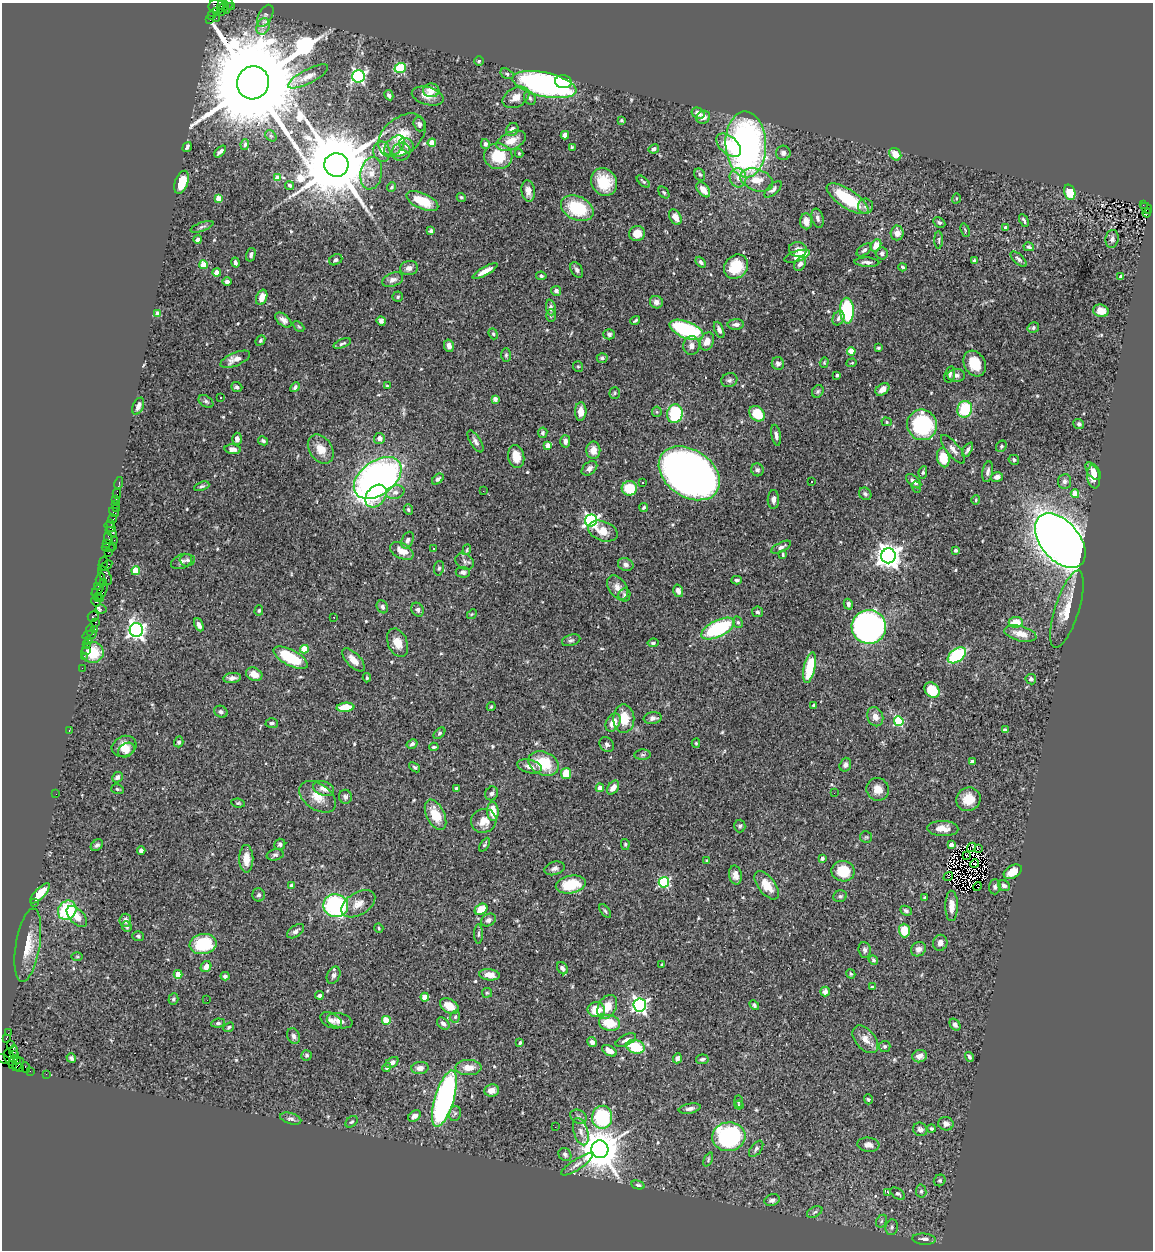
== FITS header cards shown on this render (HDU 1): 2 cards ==
NAXIS1  =                 1151
NAXIS2  =                 1248

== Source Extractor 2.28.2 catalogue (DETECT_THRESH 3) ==
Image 1151 x 1248 px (HDU 1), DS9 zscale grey, 1 PNG px = 1 image px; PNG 1155 x 1252 px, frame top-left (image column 1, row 1248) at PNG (2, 3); each listed source drawn as its Kron ellipse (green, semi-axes under 4 px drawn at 4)
Background 0.717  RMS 0.037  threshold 0.11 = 3 sigma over >= 5 px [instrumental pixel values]
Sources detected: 567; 3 with non-positive FLUX_AUTO (blend fragments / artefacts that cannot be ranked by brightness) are neither listed nor drawn; of the other 564, the 500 brightest by FLUX_AUTO listed and drawn (64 fainter detections omitted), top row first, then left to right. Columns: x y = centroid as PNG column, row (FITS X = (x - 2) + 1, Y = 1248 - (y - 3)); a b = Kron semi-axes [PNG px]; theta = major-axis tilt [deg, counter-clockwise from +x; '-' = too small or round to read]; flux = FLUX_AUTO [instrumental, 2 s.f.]
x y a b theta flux
222 5 5 3 - 95
228 5 8 4 77 120
217 6 8 6 -9 260
232 6 3 2 - 23
223 8 8 3 61 170
216 11 3 3 - 230
211 16 3 3 - 13
265 16 12 6 62 8.9
216 18 2 2 - 13
210 19 3 2 - 420
263 26 8 6 69 13
479 61 5 5 - 3.3
400 68 6 5 - 190
507 74 7 4 -31 4.5
308 76 22 7 27 24
358 76 6 6 - 460
563 82 8 6 -6 40
253 83 17 16 - 88000
544 85 33 12 -12 670
431 90 8 7 - 30
389 95 5 4 - 6.7
428 96 16 8 -15 23
516 97 14 9 28 22
530 98 7 5 -62 5.6
698 113 7 5 -30 19
703 117 7 6 - 13
621 120 4 3 - 3.2
419 124 7 5 -71 7.6
512 130 7 5 57 11
402 135 27 18 39 70
565 135 4 4 - 27
271 136 6 5 - 4.4
511 141 15 8 23 35
432 143 4 4 - 46
245 144 5 4 - 6.4
485 144 5 4 - 6.5
746 144 33 20 -88 900
406 145 8 6 -43 12
729 145 15 8 -42 61
395 146 12 7 45 16
187 147 5 3 - 5.4
572 147 3 3 - 2.9
654 149 5 4 - 6.2
220 152 7 3 44 6.4
382 152 10 8 -80 28
401 152 9 8 - 19
519 153 4 3 - 3.3
783 153 7 7 - 8.2
895 154 7 5 -47 28
498 156 14 13 - 73
336 165 12 12 - 34000
371 173 16 11 80 30
700 175 6 5 - 4.4
277 178 4 4 - 41
738 178 9 8 - 17
757 180 17 10 -20 44
182 182 12 6 69 51
604 182 14 12 -57 64
643 182 8 3 -40 4.3
289 185 5 4 - 4.4
392 187 5 4 - 4.1
773 189 11 5 42 8.5
703 190 9 5 -51 23
528 191 11 6 -82 17
664 192 6 4 -50 3.9
1070 192 8 5 -73 51
461 197 5 4 - 4
219 198 4 4 - 47
956 198 5 3 - 2.8
847 199 24 9 -33 130
422 201 17 7 -23 76
1143 205 3 2 - 63
866 206 7 7 - 10
577 208 17 11 -26 130
1146 208 6 5 - 140
1147 213 4 2 - 43
675 217 8 5 -62 22
818 218 10 5 -76 8.9
1024 220 7 3 -64 5.1
806 221 8 6 -84 21
939 222 6 4 -29 4.9
202 227 12 4 19 6.4
1005 228 4 3 - 5.2
965 230 7 4 -72 2.9
431 231 4 4 - 8.7
897 233 7 6 - 16
637 234 8 7 - 29
197 239 4 4 - 8
1112 239 9 6 80 9.3
939 240 9 3 90 3.3
876 245 6 5 - 28
1029 247 5 4 - 5.6
798 249 9 7 -9 14
864 250 9 5 36 7.4
882 253 6 6 - 6.6
251 255 7 4 74 7
797 256 13 5 17 52
1019 259 10 5 -42 7.1
336 260 7 5 28 6.4
974 261 4 3 - 5.7
701 262 6 4 -50 6.8
867 262 12 4 -3 9.1
235 263 5 3 - 6.6
800 264 7 5 59 12
204 265 4 4 - 63
736 267 13 11 50 70
903 267 4 3 - 4.1
409 268 9 7 12 14
577 270 8 5 -58 7.6
485 271 14 4 29 21
217 273 4 4 - 35
541 276 5 4 - 4.9
1121 277 4 3 - 8.7
393 280 11 6 22 12
227 282 4 4 - 6.5
556 291 5 5 - 8
262 297 8 5 69 25
398 297 5 5 - 4.3
656 302 6 6 - 12
551 307 8 5 -84 8.7
847 311 13 7 -88 210
1101 311 8 6 -14 21
158 314 4 4 - 35
551 315 6 5 - 3.7
838 318 7 5 66 8.8
283 320 9 5 -40 11
635 320 5 3 - 3.6
381 321 5 4 - 7.1
736 324 8 5 1 8.4
299 326 6 4 -45 3.1
1033 328 6 5 - 5.6
686 330 18 8 -21 230
719 330 9 4 -68 7.9
493 334 5 4 - 3.7
609 334 6 5 - 6.1
260 340 5 4 - 4.1
707 341 9 6 69 21
342 343 9 3 21 5.1
449 346 6 5 - 12
692 346 9 8 - 13
878 348 4 3 - 3.3
851 351 4 4 - 68
506 355 7 5 89 4.4
602 358 5 4 - 4.3
235 359 16 6 23 23
824 362 5 4 - 2.9
778 363 6 6 - 8.5
852 363 5 4 - 2.9
975 363 13 10 -61 53
578 366 5 5 - 3.3
950 374 8 5 73 6.7
837 375 3 3 - 4.3
956 375 9 6 1 10
729 380 8 7 - 7.3
387 386 3 3 - 3
237 387 6 4 -20 5.9
295 387 5 4 - 6.2
882 389 8 5 38 18
818 391 7 5 57 4.7
615 393 6 5 - 3.6
221 397 3 3 - 14
495 399 3 3 - 18
206 401 8 5 -36 5.3
138 406 9 5 65 12
965 409 8 7 - 110
581 411 9 5 89 21
657 412 5 5 - 3
675 414 9 8 - 140
757 414 8 6 -44 74
887 422 5 4 - 3.7
1079 424 5 5 - 5.4
922 425 15 15 - 240
543 433 5 4 - 5.4
776 435 10 4 -80 9.2
379 438 5 5 - 15
237 439 6 5 - 13
263 441 5 3 - 4.1
475 441 12 5 -58 9.4
565 441 6 5 - 9.7
548 445 4 4 - 24
1001 446 6 5 - 3.9
233 449 8 4 -5 13
321 449 16 11 -55 36
953 449 18 6 -51 15
593 450 9 7 90 21
967 450 8 4 61 7.7
516 456 12 8 -78 38
943 458 9 6 -79 66
1014 460 5 4 - 4.8
589 468 9 6 39 10
757 470 6 6 - 7
1093 471 10 5 -52 14
923 472 6 4 80 4.5
988 472 10 5 80 8.4
689 473 33 23 -34 1800
997 477 6 5 - 9.6
1094 477 11 6 -82 32
378 478 27 17 37 1300
438 479 6 4 40 6.8
812 481 3 2 - 3.1
914 481 9 5 -41 12
1065 481 7 6 - 8.4
119 483 6 3 75 19
643 483 3 3 - 3.8
202 486 8 4 21 5
916 487 6 4 -69 3.7
629 488 7 7 - 67
483 491 2 2 - 2.9
395 492 9 6 16 12
117 493 5 2 - 27
865 494 7 5 -42 5.8
1075 494 4 4 - 55
376 496 13 9 50 47
116 499 2 2 - 8
773 499 9 5 89 10
976 500 4 4 - 2.8
115 504 4 3 - 50
644 508 4 3 - 4.1
116 509 3 2 - 4.3
408 510 5 4 - 3.8
114 512 5 3 - 25
113 519 4 3 - 68
591 520 6 6 - 660
111 523 2 2 - 24
110 527 6 3 -36 52
603 531 15 9 -20 29
111 532 6 3 -37 100
108 538 6 3 -79 67
114 540 2 2 - 25
407 540 9 5 67 7.5
1060 541 32 19 -50 3600
107 543 3 2 - 27
113 547 3 2 - 46
781 547 11 4 27 8.5
108 548 6 3 -6 70
433 549 3 2 - 3
467 550 5 4 - 3
955 550 4 3 - 6.5
402 551 12 7 -28 27
108 553 2 2 - 40
783 555 4 2 - 2.9
888 556 7 7 - 2500
187 560 7 6 - 6.4
181 561 11 6 26 8.9
464 562 10 7 -35 8.2
103 564 7 2 77 84
626 564 8 6 -22 8.4
107 566 6 3 35 110
439 568 7 5 79 4.7
136 571 4 4 - 78
463 572 7 5 -5 7.1
105 575 10 5 -61 260
100 579 6 3 75 77
737 580 5 4 - 4.7
103 582 2 2 - 44
98 586 2 2 - 28
617 587 13 8 -56 19
98 590 7 3 44 67
678 591 6 4 -74 13
101 593 9 4 51 250
624 595 7 6 - 6.3
97 597 4 2 - 58
100 599 3 3 - 74
96 602 5 3 - 40
848 604 5 4 - 7.3
382 607 7 5 -60 7.5
101 609 5 4 - 9.8
1067 609 40 12 72 58
259 610 5 4 - 3.3
418 610 7 5 -60 7.4
758 612 5 5 - 6.1
472 614 5 4 - 2.9
93 616 5 5 - 81
334 617 3 2 - 6.4
95 622 3 2 - 75
738 622 6 4 -67 4.2
1016 622 7 5 6 46
199 625 7 4 -64 14
869 627 17 17 - 880
718 628 18 8 26 210
95 629 3 3 - 40
90 630 5 3 - 120
136 630 7 6 - 1000
1020 634 16 7 -14 30
90 635 7 3 13 43
89 640 3 3 - 34
571 640 9 5 17 5.8
397 643 15 9 -67 30
653 643 5 4 - 5
87 644 2 2 - 37
304 649 4 4 - 65
86 650 3 2 - 20
92 652 11 10 - 73
957 655 10 6 36 230
84 656 3 2 - 50
290 658 19 8 -27 120
353 660 14 6 -46 24
810 667 16 5 78 100
82 668 2 2 - 15
254 674 8 6 -25 23
232 678 9 5 8 10
367 678 4 3 - 3.7
1031 679 5 5 - 7.3
932 690 8 6 -49 69
814 705 3 3 - 3.4
345 707 9 4 5 54
491 707 4 3 - 3.4
221 712 7 5 -27 7.6
875 717 10 7 -69 18
653 718 9 5 7 9.1
624 719 14 10 -88 50
899 721 5 5 - 180
613 722 10 6 61 24
272 723 6 5 - 6.7
69 730 3 2 - 78
1005 730 4 4 - 6.7
439 733 7 4 45 4.5
179 742 5 4 - 6
696 743 4 4 - 2.9
412 744 6 4 30 6.3
607 744 8 6 -50 7.6
124 746 13 10 24 29
434 747 5 3 - 3.9
126 750 9 6 31 17
642 755 8 5 5 4.4
972 762 4 3 - 12
544 763 16 11 -24 93
845 765 7 5 72 8.2
529 766 12 6 -14 16
415 767 6 4 -39 4
566 773 5 5 - 46
117 777 6 5 - 8.3
456 788 4 3 - 4.3
600 788 4 4 - 34
613 788 8 5 56 18
117 789 6 5 - 4.2
324 789 11 7 -19 16
878 789 12 11 - 25
492 793 7 6 - 7.5
834 793 2 2 - 3.6
56 794 2 2 - 5
318 797 20 13 -35 37
345 797 7 6 - 6.7
968 799 12 11 - 38
238 803 7 4 -8 4
493 811 9 5 -87 41
436 815 16 9 -63 56
484 821 13 12 - 29
740 826 6 5 - 4.9
943 828 15 7 -3 23
866 837 6 6 - 4.3
280 844 5 5 - 5.9
625 844 5 4 - 3.8
97 845 7 5 37 6
485 845 8 4 59 4.2
951 845 4 3 - 19
972 847 5 3 - 3.4
979 849 3 2 - 5.2
141 851 4 4 - 9.8
275 855 8 5 13 5.7
966 855 3 2 - 3
822 858 4 3 - 8.5
246 859 14 7 -89 31
707 860 4 3 - 3.4
975 864 4 2 - 4
554 868 10 6 16 9.8
843 871 11 10 - 76
1013 872 10 6 30 31
735 875 9 6 -80 16
948 876 5 2 - 6.1
664 882 5 5 - 240
571 885 15 8 11 78
767 885 16 8 -53 41
291 886 4 3 - 18
1004 886 6 5 - 8.1
978 887 4 3 - 13
995 887 7 6 - 5.5
40 893 13 5 46 40
259 895 6 6 - 6.1
840 896 7 5 23 5.3
925 897 3 3 - 2.9
34 902 3 2 - 8.7
358 904 18 11 31 25
336 906 12 11 - 320
952 906 15 6 90 22
481 909 7 5 36 52
67 910 10 8 52 140
605 911 8 4 -53 4.1
906 911 6 4 -25 5
77 916 13 7 -46 29
125 920 6 6 - 13
488 920 8 6 29 10
127 926 5 5 - 5.2
379 928 5 4 - 2.9
904 930 7 5 -88 52
296 931 9 5 36 8.7
478 934 10 4 89 5
138 936 6 4 -19 3.9
940 943 8 7 - 14
203 944 13 10 10 150
28 945 37 12 81 57
918 949 8 7 - 13
865 950 8 6 -83 7.1
77 957 6 4 -1 2.9
873 960 5 4 - 4.8
662 965 3 3 - 4
206 967 6 5 - 15
562 968 6 5 - 7
178 974 4 4 - 48
851 974 5 4 - 3.9
333 975 9 6 65 8.1
490 975 10 5 -6 22
225 976 4 4 - 7.5
872 987 4 3 - 2.8
825 991 5 4 - 13
487 993 5 5 - 3.6
319 995 4 4 - 6.8
425 997 4 4 - 42
173 999 6 5 - 4.4
207 1000 2 2 - 19
640 1005 6 6 - 740
754 1005 6 4 -46 5
449 1006 10 6 -33 32
607 1007 13 9 61 36
596 1010 8 7 - 48
455 1017 6 4 74 4.4
331 1020 11 7 -27 11
386 1020 4 4 - 71
340 1021 13 7 -13 16
218 1023 7 4 7 4.8
609 1023 11 8 -14 61
443 1024 7 5 -44 8
955 1025 6 4 -54 6
229 1027 6 4 40 4.2
8 1033 2 2 - 12
294 1036 8 6 -67 7.7
6 1038 4 3 - 73
865 1039 16 9 -49 25
626 1040 11 5 25 11
592 1042 5 4 - 9.7
520 1043 4 2 - 3.8
10 1045 3 2 - 25
885 1046 6 5 - 4.1
636 1047 9 6 -18 92
609 1051 8 4 -32 26
14 1052 7 4 -88 190
15 1055 4 3 - 81
307 1055 5 5 - 4.4
920 1056 7 6 - 13
969 1057 5 3 - 4.8
10 1058 8 5 -68 160
71 1058 5 4 - 6.7
677 1058 5 4 - 8.1
4 1059 7 4 -24 42
702 1059 6 5 - 5.7
15 1060 5 3 - 140
392 1062 7 5 35 12
18 1064 7 3 55 110
12 1065 3 2 - 27
25 1067 5 3 - 110
20 1068 4 3 - 59
387 1068 4 4 - 5.2
420 1068 8 6 6 14
468 1068 13 7 1 26
30 1071 2 2 - 26
46 1074 2 2 - 8.5
491 1090 7 6 - 17
444 1099 29 9 73 640
868 1099 5 4 - 3.2
739 1101 6 4 -88 3.5
739 1105 4 4 - 3.9
690 1109 11 5 11 9.6
455 1113 7 6 - 6.2
414 1116 7 5 34 14
578 1117 8 6 -27 6.9
602 1117 11 10 - 220
291 1119 11 5 -17 7.6
352 1122 7 5 37 4.5
946 1124 8 6 -12 11
555 1127 2 2 - 3.8
931 1128 4 3 - 3.8
920 1129 7 6 - 10
581 1132 14 7 -73 14
729 1137 17 14 6 450
868 1145 11 7 -6 13
600 1149 9 8 - 9300
756 1149 9 5 52 6.9
565 1154 7 6 - 6.1
708 1160 7 4 65 3.5
577 1164 18 5 33 12
940 1180 6 5 - 4.3
638 1185 7 4 -14 4.8
921 1191 6 5 - 5.1
888 1193 4 3 - 29
898 1194 8 5 -35 5.8
772 1200 8 5 17 8.1
815 1212 8 5 28 5.5
881 1221 7 5 61 5.1
892 1227 8 6 81 7.8
924 1239 12 5 -4 11
At the frame edge (FLAGS 8, measured only in part): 1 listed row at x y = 4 1059
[64 fainter detections neither listed nor drawn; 3 non-positive-flux detections neither listed nor drawn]